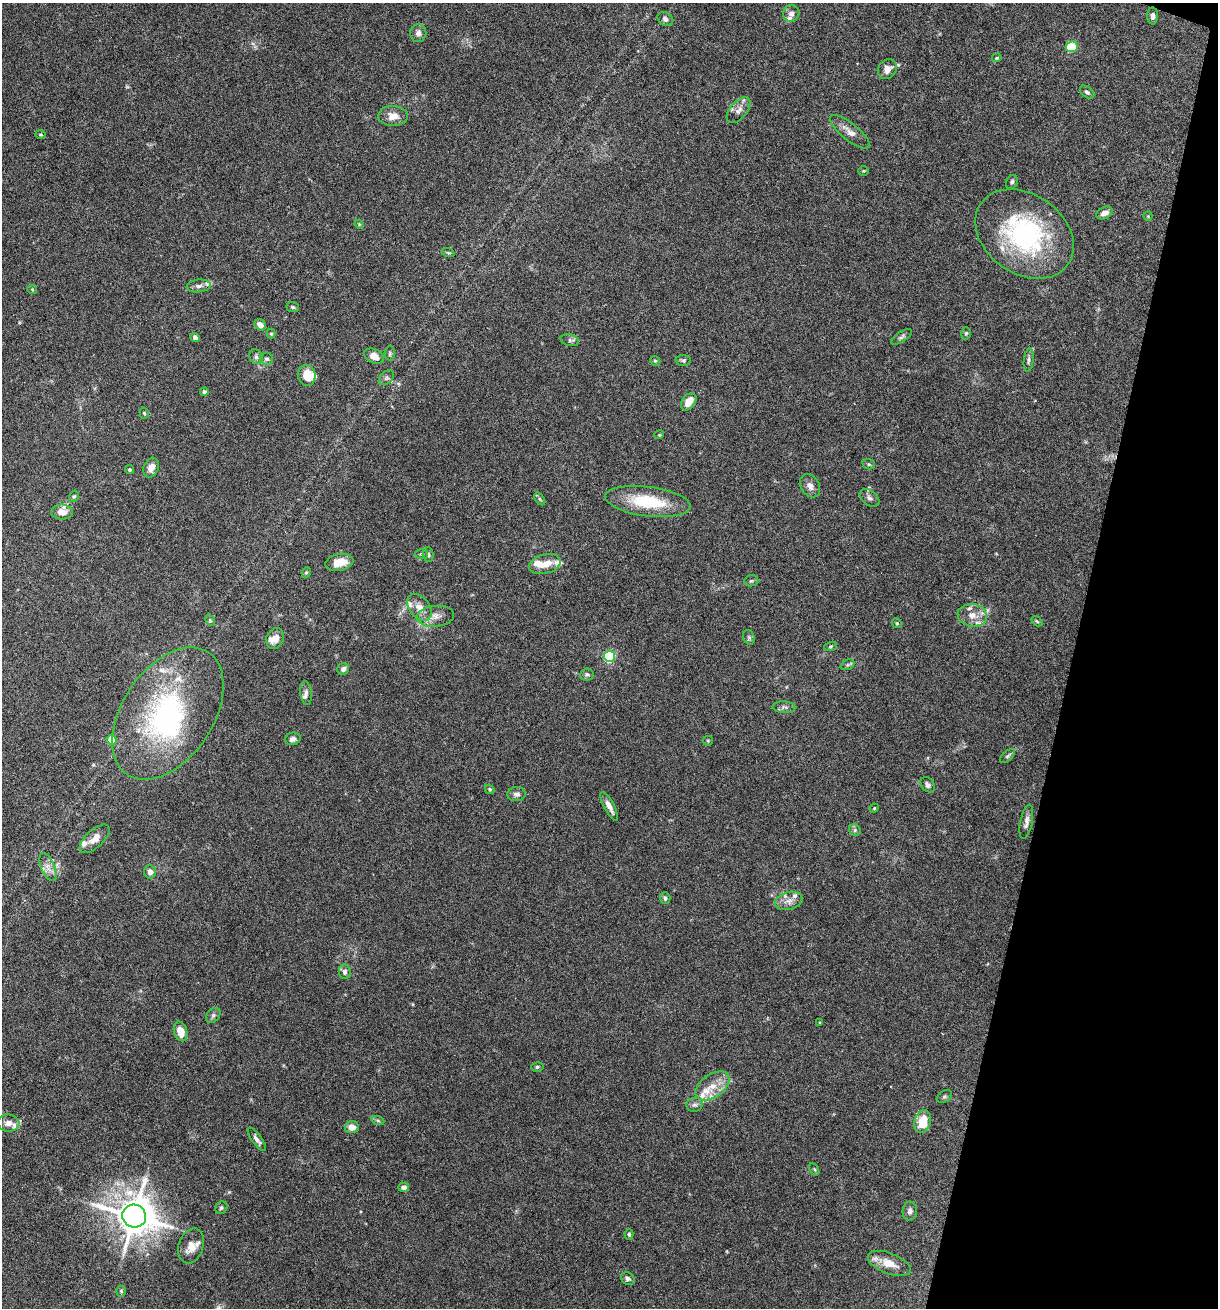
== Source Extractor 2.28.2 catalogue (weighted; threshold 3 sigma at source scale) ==
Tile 8 of 4 x 4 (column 4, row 2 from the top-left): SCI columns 3779-4994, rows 2638-3943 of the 5307 x 5252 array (HDU 1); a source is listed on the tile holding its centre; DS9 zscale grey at full resolution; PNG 1220 x 1310 px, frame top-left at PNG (2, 3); each listed source drawn as its Kron ellipse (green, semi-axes under 4 px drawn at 4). Shown black and unused: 12% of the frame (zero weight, under 3 of 6 exposures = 3% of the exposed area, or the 3 px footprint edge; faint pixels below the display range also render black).
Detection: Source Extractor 2.28.2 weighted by HDU 2 'WHT'; one run over the whole footprint, this tile lists its part. Background 0.0264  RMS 0.0028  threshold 0.0115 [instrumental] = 3 sigma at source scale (4.09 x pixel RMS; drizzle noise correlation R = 1.36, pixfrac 0.8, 0.05/0.05 arcsec/px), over >= 5 px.
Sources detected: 131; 1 too faint to see at this stretch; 1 inside a brighter object's white glare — neither listed nor drawn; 18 inside a brighter listed object's ellipse — not listed separately; the other 111 listed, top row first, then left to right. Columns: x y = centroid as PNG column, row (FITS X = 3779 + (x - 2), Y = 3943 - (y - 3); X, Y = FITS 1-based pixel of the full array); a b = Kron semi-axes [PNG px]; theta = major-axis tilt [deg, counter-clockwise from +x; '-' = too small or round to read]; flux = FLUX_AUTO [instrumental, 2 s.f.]
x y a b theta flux
791 13 8 8 - 1.1
1153 16 8 5 -88 0.79
665 19 8 6 -31 0.85
418 33 9 8 - 1.2
1072 47 6 5 - 12
997 58 5 3 - 0.26
887 69 10 9 - 1.9
1087 92 8 5 -39 0.57
739 110 15 8 49 1.6
393 116 15 10 -1 2.8
850 132 24 8 -39 2.3
40 135 5 3 - 0.27
864 171 5 4 - 0.3
1012 182 7 5 62 0.54
1104 213 8 5 30 1.5
1148 216 4 4 - 0.26
359 224 5 4 - 0.21
1025 234 53 39 -35 39
448 252 6 4 -20 0.33
199 286 12 6 6 1
32 289 5 3 - 0.19
293 307 6 5 - 0.47
260 325 6 5 - 1.8
966 333 6 4 74 0.4
271 334 5 4 - 0.33
195 337 5 4 - 0.73
902 337 11 5 34 0.63
570 340 9 5 -14 0.62
390 353 7 5 88 0.45
374 356 10 7 -26 1.7
256 357 7 6 - 0.71
267 359 6 6 - 0.62
683 360 7 5 -2 0.46
1029 360 12 5 83 0.75
655 361 5 4 - 0.35
307 375 10 8 -80 4.5
386 378 9 6 42 0.65
204 391 4 4 - 0.58
689 402 9 6 54 3
144 413 6 4 -72 0.38
659 435 5 3 - 0.2
869 464 6 5 - 0.38
151 468 10 7 68 1.8
129 470 4 4 - 0.42
810 486 12 9 -59 1.5
74 496 6 4 73 0.35
869 498 11 7 -36 0.91
540 499 7 4 -53 0.42
648 501 43 14 -7 12
62 512 11 7 -1 2.1
421 554 6 5 - 0.4
428 555 7 5 -88 0.53
339 562 14 8 12 3.5
545 564 16 9 15 2.8
306 572 5 4 - 0.36
751 581 7 5 13 0.47
419 607 15 10 -51 2.5
972 615 15 11 -8 2.9
435 616 19 10 6 2.5
210 620 6 4 -56 0.31
1037 621 6 4 -32 0.32
897 623 5 4 - 0.33
749 637 7 5 -69 0.45
275 638 10 8 67 2
830 646 7 4 19 0.37
609 656 5 5 - 30
847 665 7 5 24 0.46
343 669 6 5 - 0.91
587 674 7 6 - 0.61
306 693 12 6 -83 0.94
784 707 11 6 -4 0.76
168 714 73 45 56 51
293 739 8 6 15 1
112 740 5 5 - 5.8
708 741 5 5 - 0.28
1008 756 9 4 43 0.51
928 785 8 6 -51 0.81
490 789 5 4 - 0.33
517 794 9 7 7 0.96
609 806 16 5 -62 1.6
874 808 5 4 - 0.23
1026 822 17 6 78 1.3
855 830 6 5 - 0.47
95 839 19 9 43 2.2
48 867 15 6 -67 1.7
150 872 7 6 - 1.5
665 898 6 5 - 0.62
789 901 14 9 15 1.8
345 972 7 6 - 0.91
213 1015 8 6 50 0.65
820 1022 3 3 - 0.23
181 1031 10 6 -74 3.1
537 1067 6 5 - 0.46
712 1086 19 11 35 4.1
944 1097 8 5 30 0.51
695 1105 8 7 - 0.82
378 1121 7 4 -20 0.44
923 1121 12 8 74 6.1
8 1123 11 8 -6 1.8
352 1127 7 6 - 2.1
257 1139 14 5 -54 1.1
814 1169 6 4 -59 0.32
404 1187 5 4 - 0.86
221 1208 6 5 - 0.5
910 1211 9 7 88 0.95
134 1216 12 11 - 770
629 1234 5 4 - 0.48
191 1246 18 12 72 3.5
889 1263 23 10 -22 3.9
628 1278 7 6 - 0.8
121 1291 5 4 - 0.4